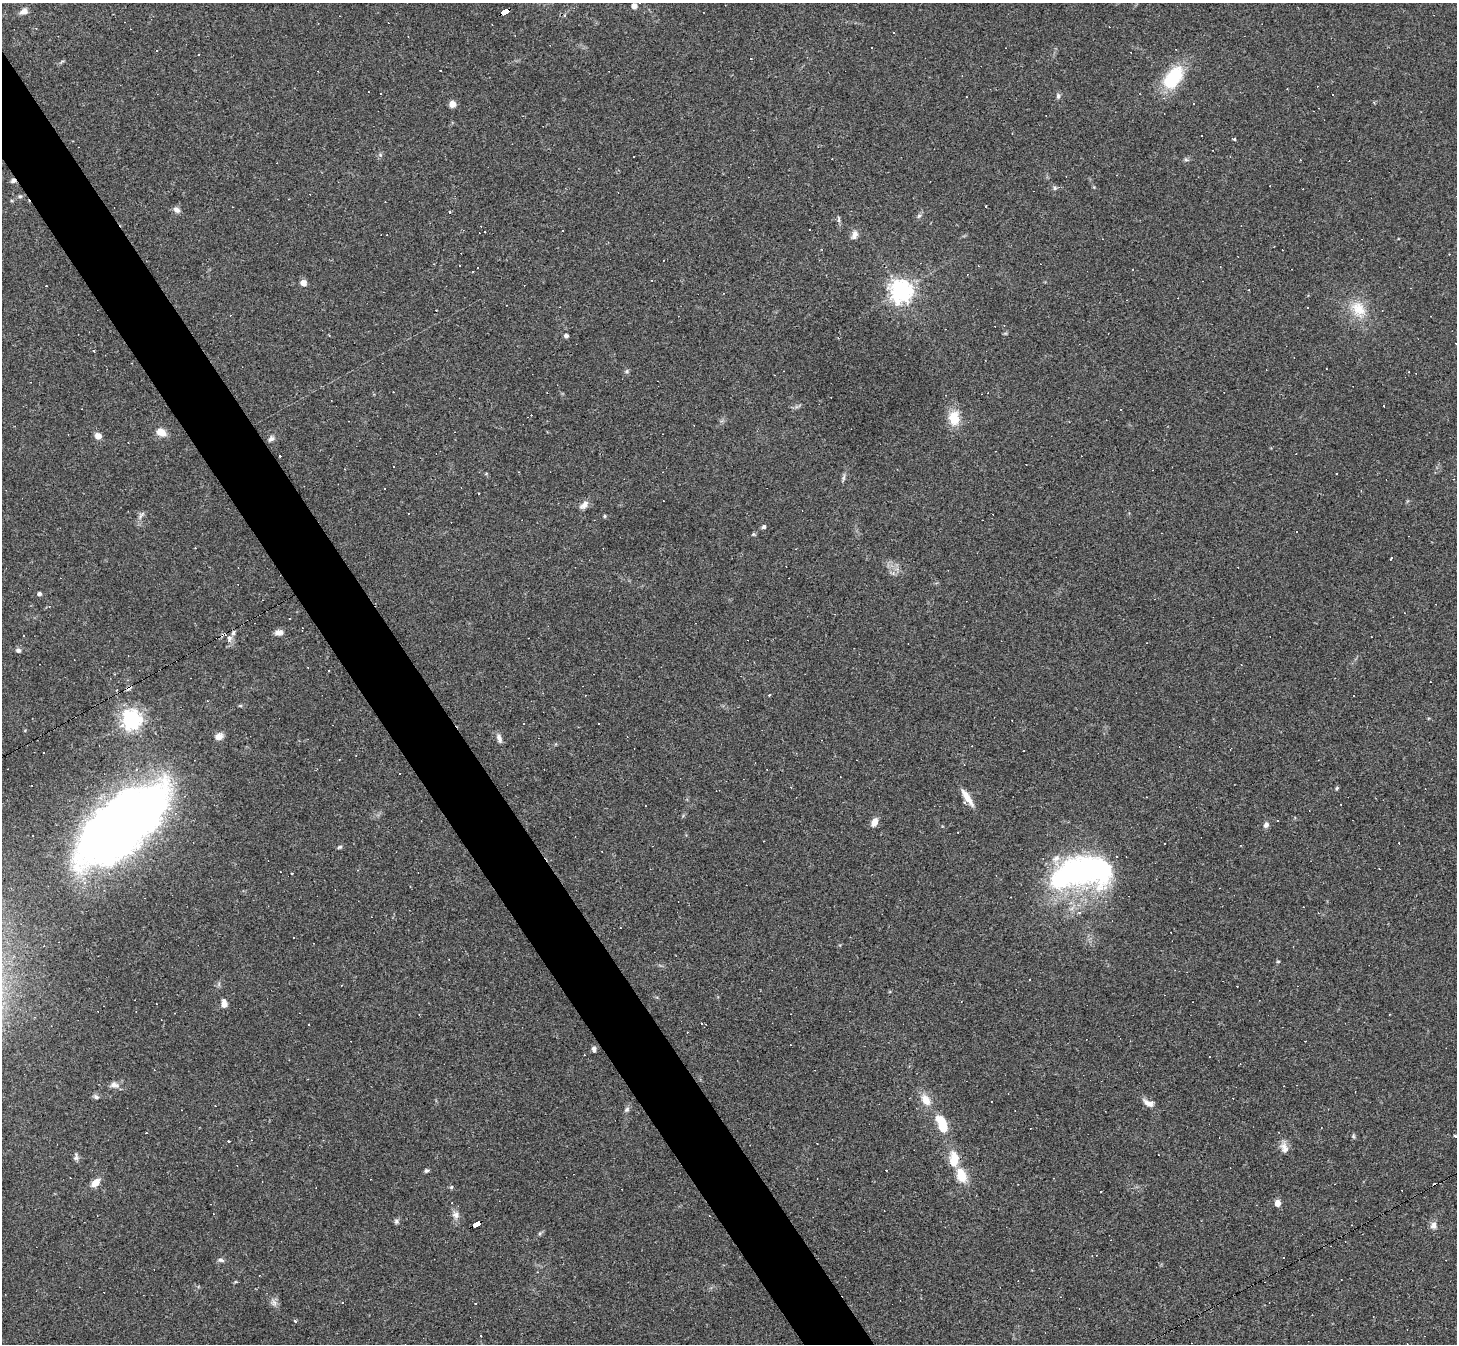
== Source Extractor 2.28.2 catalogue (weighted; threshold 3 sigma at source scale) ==
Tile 11 of 4 x 4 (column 3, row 3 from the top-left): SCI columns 2910-4364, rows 1632-2973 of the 5818 x 5809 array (HDU 1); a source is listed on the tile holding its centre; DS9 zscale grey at full resolution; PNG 1459 x 1346 px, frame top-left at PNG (2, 3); no overlay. Shown black and unused: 5% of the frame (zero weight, under 2 of 3 exposures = <1% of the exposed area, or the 3 px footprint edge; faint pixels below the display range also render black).
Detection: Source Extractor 2.28.2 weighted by HDU 2 'WHT'; one run over the whole footprint, this tile lists its part. Background 0.0487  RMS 0.0051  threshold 0.0227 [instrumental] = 3 sigma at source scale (4.5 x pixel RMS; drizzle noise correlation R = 1.50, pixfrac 1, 0.05/0.05 arcsec/px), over >= 5 px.
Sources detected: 184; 84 cosmic-ray / hot-pixel residue — not listed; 5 inside a brighter listed object's ellipse — not listed separately; the other 95 listed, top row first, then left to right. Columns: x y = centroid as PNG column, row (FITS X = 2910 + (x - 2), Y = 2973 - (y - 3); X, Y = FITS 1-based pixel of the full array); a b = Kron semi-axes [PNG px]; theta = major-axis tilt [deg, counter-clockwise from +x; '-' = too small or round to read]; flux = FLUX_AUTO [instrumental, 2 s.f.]
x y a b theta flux
634 6 6 5 - 2.5
24 11 10 7 27 2.8
505 11 9 4 25 170
198 54 2 2 - 0.36
751 58 3 2 - 0.29
440 71 3 3 - 1.8
1173 77 27 16 54 28
1333 95 3 3 - 6.8
1058 96 8 5 -81 1.2
1374 102 4 3 - 0.69
452 104 6 6 - 3.9
1201 135 3 2 - 0.54
1234 139 4 3 - 0.77
380 155 6 4 18 0.81
1186 160 6 5 - 1
13 180 6 6 - 1.5
1055 188 6 5 - 0.89
20 196 6 5 - 0.83
986 206 3 2 - 0.57
177 210 9 7 -39 2
919 216 7 5 43 1.1
839 219 11 4 -90 1
854 235 14 8 69 2.7
303 283 6 6 - 3.6
46 286 2 2 - 0.37
901 291 7 7 - 430
1307 307 2 2 - 0.38
1358 309 26 19 -56 13
566 336 5 4 - 1.4
93 350 3 3 - 0.78
132 363 2 2 - 0.38
626 371 7 5 22 0.91
1121 409 3 2 - 0.37
954 418 20 14 -88 9.5
161 432 10 7 -28 5.8
98 436 7 6 - 3.7
271 439 9 6 49 1.6
486 474 5 3 - 0.43
844 478 12 3 80 1.2
479 494 3 2 - 0.73
584 504 13 7 50 3.2
141 516 12 4 58 1.7
605 516 5 4 - 0.64
763 527 6 5 - 1.1
1296 531 3 3 - 0.88
1391 558 3 3 - 2.2
39 594 4 4 - 1.5
289 619 3 2 - 0.8
279 632 11 7 6 2.4
229 638 10 7 79 2.7
18 650 7 6 - 1.2
131 719 7 7 - 280
219 736 10 8 37 3.2
499 738 12 6 -74 2.3
400 773 3 2 - 0.4
1337 788 5 4 - 0.62
967 796 23 6 -57 5.7
874 822 9 6 64 4.4
122 824 92 39 42 500
1266 825 7 6 - 1.7
340 847 7 3 19 0.81
1081 872 68 31 8 140
292 874 3 3 - 0.92
1079 912 5 4 - 1.2
1278 961 5 3 - 0.5
1029 979 3 3 - 1.9
224 1003 9 6 -82 3.4
1390 1014 3 2 - 0.32
594 1049 7 5 -84 1.6
114 1085 12 8 -16 2.7
96 1097 8 5 -32 1.2
926 1100 15 9 -56 6.3
1148 1103 15 7 -24 3.8
627 1109 8 6 57 1.3
942 1124 20 9 -70 15
146 1133 3 2 - 0.34
1455 1135 4 3 - 0.75
1353 1136 6 4 -72 0.72
229 1141 3 2 - 0.78
1284 1148 15 10 -75 3.7
76 1157 11 5 87 1.4
954 1160 17 9 89 11
426 1171 5 5 - 0.94
961 1175 14 9 -70 11
95 1183 11 7 43 4.7
451 1187 5 5 - 0.7
1101 1192 3 2 - 0.42
1278 1203 6 6 - 3.4
456 1215 11 10 - 2.8
396 1221 7 6 - 1.1
477 1224 8 4 28 69
1434 1225 9 8 - 2.6
221 1260 10 5 -7 1.3
274 1303 11 8 -62 2.3
295 1321 4 3 - 0.79
Overlapping masked pixels (flux is a lower limit): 4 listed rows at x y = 505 11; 13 180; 122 824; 477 1224